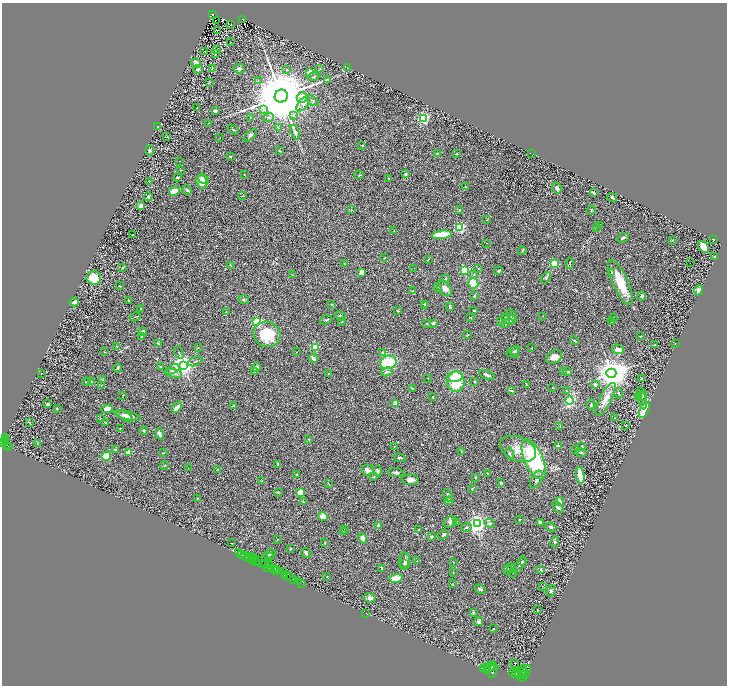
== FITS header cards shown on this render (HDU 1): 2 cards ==
NAXIS1  =                 1449
NAXIS2  =                 1367

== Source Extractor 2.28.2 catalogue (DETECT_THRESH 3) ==
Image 1449 x 1367 px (HDU 1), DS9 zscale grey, zoomed out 1/2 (1 PNG px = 2 x 2 image px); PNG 729 x 688 px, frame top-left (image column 1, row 1366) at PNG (2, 3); each listed source drawn as its Kron ellipse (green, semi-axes under 4 px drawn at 4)
Background 0.597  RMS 0.03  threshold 0.0912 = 3 sigma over >= 5 px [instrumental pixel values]
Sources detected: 382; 31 cannot appear on this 1/2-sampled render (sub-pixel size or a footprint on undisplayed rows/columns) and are neither listed nor drawn; the other 351 listed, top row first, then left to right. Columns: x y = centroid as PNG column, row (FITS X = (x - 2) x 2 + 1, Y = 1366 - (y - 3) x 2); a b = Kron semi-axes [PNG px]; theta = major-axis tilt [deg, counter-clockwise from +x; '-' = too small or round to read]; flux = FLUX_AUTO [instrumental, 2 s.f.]
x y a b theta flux
212 14 3 2 - 27
242 19 2 2 - 28
216 20 2 1 - 1.6
231 25 2 2 - 1.7
217 30 2 1 - 31
230 42 2 1 - 1.6
216 49 2 1 - 1.2
204 51 2 1 - 48
215 54 4 3 - 4.5
196 63 5 4 - 39
212 68 3 2 - 3.2
347 68 2 1 - 1.2
198 69 5 3 - 13
239 69 6 4 -5 13
320 69 3 2 - 3.3
287 70 3 2 - 3.6
310 72 2 2 - 170
313 77 6 2 14 5.5
258 80 4 2 - 3.2
328 80 3 2 - 4.5
210 83 3 1 - 1.7
281 96 6 6 - 91000
302 97 5 5 - 59
312 101 7 4 -37 9.8
303 104 9 5 48 24
197 108 3 2 - 2.1
263 110 3 3 - 8.4
215 111 2 2 - 11
293 115 3 3 - 5.1
269 117 5 4 - 8.8
250 118 3 3 - 4.2
423 118 3 3 - 1100
209 123 2 1 - 1.5
158 127 2 2 - 4.7
278 128 3 2 - 3.7
233 130 6 3 -34 6.7
295 132 7 4 -73 23
250 136 8 3 42 11
167 137 4 3 - 4.2
220 137 2 1 - 1.3
362 145 3 2 - 4.7
150 151 5 4 - 8.5
280 151 3 2 - 3.7
437 153 2 2 - 9.1
456 154 4 2 - 3.1
532 154 2 1 - 1.5
230 156 2 2 - 17
180 161 2 1 - 1.3
181 170 3 2 - 2.5
406 174 3 3 - 13
244 175 2 2 - 3.6
359 175 5 2 - 3.2
177 177 3 2 - 6.6
389 178 2 2 - 11
204 179 6 4 -37 55
149 181 2 1 - 1.8
202 182 7 5 -72 61
466 187 2 2 - 2.4
557 188 6 4 -58 12
187 190 5 4 - 7.4
174 191 5 3 - 59
594 193 4 2 - 9.2
243 196 3 2 - 2.9
148 197 4 3 - 8.8
612 197 5 3 - 13
141 205 3 3 - 17
351 210 2 2 - 2.3
460 210 3 3 - 3.4
591 210 4 3 - 4.6
487 220 3 2 - 1.4
599 225 3 2 - 2.5
460 227 3 3 - 700
596 227 3 3 - 3.7
394 231 2 2 - 2.1
132 235 3 3 - 3.9
442 235 10 4 7 130
623 238 6 3 25 12
672 240 2 2 - 2
713 240 3 2 - 5
486 243 2 2 - 1.3
703 247 6 4 -53 64
522 251 4 3 - 4
715 256 2 2 - 4.8
385 258 2 2 - 2.3
428 259 3 2 - 1.9
570 263 5 3 - 6.2
690 263 2 1 - 1.2
344 264 2 2 - 1.8
554 264 3 3 - 240
230 265 4 2 - 5.2
122 268 3 2 - 4
414 268 2 1 - 1.1
478 269 3 2 - 3.8
464 270 3 3 - 490
498 271 4 3 - 5.7
361 272 2 2 - 110
611 272 4 3 - 5.9
474 274 4 3 - 6.7
292 275 2 2 - 2.9
94 278 7 6 - 120
445 278 2 2 - 12
546 278 6 4 51 9.3
620 282 24 7 -66 160
473 283 5 5 - 130
120 286 3 2 - 7.2
438 287 3 3 - 5.2
445 288 9 6 -47 32
698 290 5 4 - 16
412 291 3 1 - 4.1
474 296 4 3 - 5.8
642 296 5 4 - 11
128 300 2 2 - 2.8
244 300 5 4 - 7.9
74 302 5 3 - 20
331 304 2 2 - 5.1
424 304 3 2 - 5
425 306 3 3 - 9.7
450 306 4 3 - 7.4
141 309 2 2 - 2.5
474 310 3 2 - 9.5
226 311 2 2 - 2.8
398 311 4 2 - 3.4
512 315 6 2 -55 6.6
340 316 5 3 - 6.7
542 316 3 1 - 2.4
135 317 5 2 - 4.1
470 318 4 2 - 3
613 318 4 2 - 4
509 319 8 4 -16 33
326 320 6 2 23 5.9
342 321 3 2 - 3.9
501 321 3 3 - 14
257 322 3 3 - 880
612 322 2 2 - 2.6
433 323 4 3 - 7.1
506 323 4 3 - 5.4
427 324 2 2 - 2.4
143 332 4 4 - 11
267 334 14 12 -27 200
467 335 2 2 - 2.8
141 336 3 3 - 4.4
640 336 3 2 - 2.6
575 341 4 2 - 4.7
158 344 4 3 - 5.6
675 344 2 1 - 2.9
655 345 3 1 - 3.8
117 347 3 2 - 3
315 347 3 3 - 350
198 348 2 2 - 1.7
532 348 2 1 - 1.6
618 349 6 4 -18 32
513 351 7 2 30 5.8
104 352 3 2 - 2.4
296 352 2 2 - 1.6
382 352 2 2 - 9
515 352 5 4 - 7.3
179 353 6 2 -65 6.6
554 357 9 6 32 38
313 358 5 3 - 16
195 361 8 2 22 6.9
388 362 8 6 16 240
184 365 4 4 - 4300
161 367 2 1 - 2.6
256 367 4 3 - 35
118 368 4 3 - 6.5
172 369 8 3 25 11
255 371 4 3 - 7.6
568 371 3 2 - 6.3
387 372 6 4 25 12
563 372 3 2 - 6.9
174 373 8 4 -10 14
611 373 5 4 - 13000
41 374 2 2 - 1.8
329 374 2 2 - 2.6
487 375 8 2 -22 15
455 377 8 5 9 100
428 378 2 2 - 1.6
642 378 2 2 - 8.7
102 380 4 3 - 5
91 381 3 2 - 3.6
87 382 4 2 - 6
456 382 10 8 88 210
475 382 4 3 - 4.1
102 385 2 2 - 2.1
527 385 4 2 - 3.3
595 385 3 3 - 11
412 388 4 2 - 3.5
553 388 2 1 - 2.3
511 390 3 2 - 6.9
566 391 3 3 - 5.9
619 393 5 2 - 4.2
123 395 3 2 - 2
643 396 5 3 - 8.4
433 397 2 2 - 4
638 397 2 2 - 2
642 398 11 3 -78 11
605 399 18 6 62 62
570 400 4 3 - 360
48 404 4 3 - 11
395 404 4 3 - 42
234 405 3 3 - 3.9
591 405 5 3 - 5.1
177 407 6 3 49 37
57 409 3 2 - 3.1
107 409 6 4 7 40
644 410 8 4 66 200
128 416 14 4 -13 37
125 417 9 3 -30 22
615 418 3 2 - 2.9
101 419 2 2 - 2.5
29 422 3 2 - 2.7
105 423 3 2 - 4.7
560 426 3 2 - 2.8
626 426 2 2 - 4.6
120 428 2 2 - 4.6
144 431 4 3 - 5.1
160 434 6 3 -68 13
5 437 4 3 - 45
6 439 2 1 - 99
308 439 3 3 - 4.1
5 441 4 2 - 300
3 443 3 2 - 570
37 443 4 2 - 4.3
6 445 3 2 - 200
394 446 2 1 - 1.5
559 446 4 3 - 29
582 446 3 2 - 4.1
9 447 3 2 - 270
116 449 4 4 - 6.5
518 449 19 12 -22 88
576 450 3 2 - 3.7
461 451 2 2 - 2.1
129 452 2 2 - 140
581 452 5 3 - 6.5
164 453 3 2 - 2.7
510 454 6 3 -76 8.9
106 456 5 4 - 74
400 458 6 2 -10 7.3
534 459 21 9 -66 610
278 464 3 3 - 6.4
164 465 5 2 - 4
188 468 2 2 - 1.2
218 469 4 3 - 4.7
368 470 6 5 - 20
378 471 5 3 - 11
396 472 8 3 -5 13
487 473 2 1 - 2.3
296 474 2 2 - 3.6
580 475 8 3 -81 110
373 477 4 2 - 3.2
475 477 3 2 - 4
536 479 9 5 65 20
262 480 4 2 - 3.3
410 480 8 5 -2 23
501 483 3 3 - 7.3
329 484 3 2 - 2.6
472 488 4 2 - 3.4
278 492 3 3 - 4.6
300 493 3 3 - 240
448 495 7 4 -58 16
197 499 2 2 - 3.1
303 501 3 2 - 3.9
449 501 4 3 - 7.1
560 501 4 4 - 23
558 508 6 2 -43 17
323 517 5 4 - 48
520 520 2 2 - 2.2
450 522 7 5 32 14
540 522 4 3 - 14
457 523 3 2 - 3.9
490 523 5 4 - 11
477 524 4 3 - 3300
378 525 4 3 - 14
467 527 5 3 - 5.5
551 527 5 3 - 9.4
345 529 2 2 - 5.5
418 530 2 2 - 5.9
343 532 2 2 - 4.8
443 535 6 3 22 12
432 536 3 2 - 7.2
363 538 5 4 - 19
277 540 4 2 - 3
555 542 5 4 - 10
232 543 2 2 - 2
325 543 3 2 - 3.1
290 549 2 2 - 4.9
238 553 3 2 - 160
306 553 5 3 - 14
269 554 6 3 24 14
242 555 3 2 - 560
246 556 5 3 - 86
251 556 2 1 - 26
271 556 3 2 - 2.6
249 558 2 2 - 100
254 558 2 1 - 220
252 560 4 1 - 48
259 560 2 1 - 300
255 561 3 2 - 720
404 561 8 5 84 17
417 561 2 2 - 1.9
522 561 4 3 - 5.9
454 562 2 2 - 1.8
262 564 4 3 - 690
266 564 3 1 - 69
269 564 2 2 - 420
404 564 4 3 - 7.3
520 565 10 3 55 8.1
268 567 3 2 - 310
275 568 3 2 - 770
382 568 4 2 - 5.1
271 569 4 2 - 470
541 569 4 3 - 6.7
278 570 3 2 - 460
507 570 5 2 - 8.2
512 570 7 3 -76 7.9
276 571 2 1 - 270
284 572 3 1 - 35
453 573 2 2 - 2.4
284 574 2 2 - 440
287 575 2 1 - 580
289 577 4 1 - 330
327 577 2 1 - 2.7
396 578 7 4 8 64
294 579 3 1 - 39
298 582 2 1 - 16
301 583 2 1 - 26
452 584 2 2 - 2
542 586 2 1 - 1.4
480 589 6 4 -30 13
551 591 6 4 65 10
370 598 6 4 -8 21
537 610 2 2 - 1.9
366 613 3 2 - 1.9
473 613 4 3 - 5.2
479 621 5 3 - 12
493 629 3 2 - 2.3
515 663 2 2 - 4.4
490 666 6 2 53 2900
493 667 5 2 - 2400
483 668 4 2 - 3900
486 668 4 2 - 4000
488 670 3 2 - 2200
493 671 7 4 76 4100
521 671 8 3 48 3200
524 671 4 2 - 1600
526 672 7 2 63 1000
514 673 5 2 - 2600
516 674 4 3 - 4200
524 675 3 2 - 1900
519 676 3 2 - 1700
523 678 3 2 - 1600
At the frame edge (FLAGS 8, measured only in part): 1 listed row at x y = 3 443
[31 sub-pixel or undisplayed-footprint detections neither listed nor drawn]